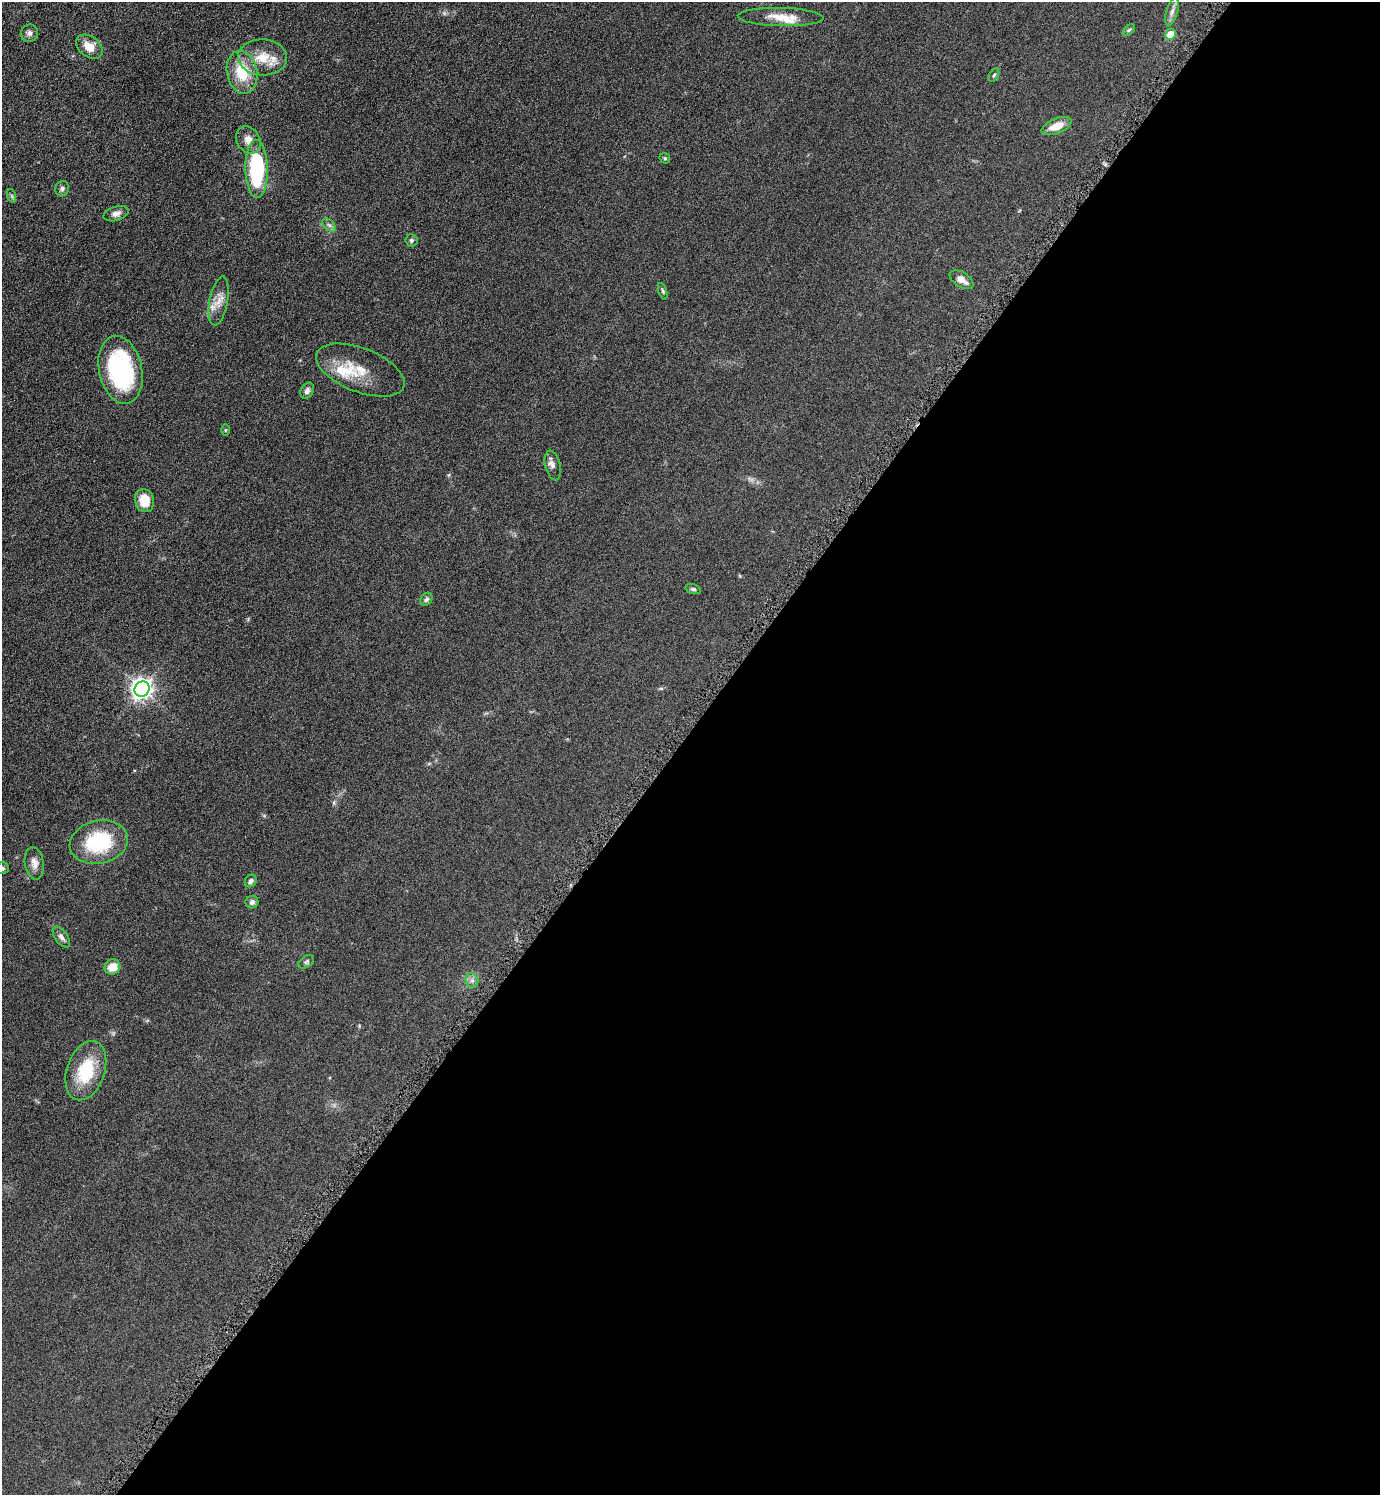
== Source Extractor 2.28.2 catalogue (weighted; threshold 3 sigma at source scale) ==
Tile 12 of 4 x 4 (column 4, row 3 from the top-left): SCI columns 4306-5683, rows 1505-2997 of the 5998 x 5995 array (HDU 1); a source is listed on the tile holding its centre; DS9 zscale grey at full resolution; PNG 1382 x 1497 px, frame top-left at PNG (2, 2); each listed source drawn as its Kron ellipse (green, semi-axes under 4 px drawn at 4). Shown black and unused: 51% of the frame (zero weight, under 4 of 8 exposures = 1% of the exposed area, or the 3 px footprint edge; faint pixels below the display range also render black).
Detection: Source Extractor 2.28.2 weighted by HDU 2 'WHT'; one run over the whole footprint, this tile lists its part. Background 0.0953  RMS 0.0062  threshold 0.0252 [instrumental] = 3 sigma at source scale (4.09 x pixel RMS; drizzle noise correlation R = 1.36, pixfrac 0.8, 0.05/0.05 arcsec/px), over >= 5 px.
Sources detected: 44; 4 inside a brighter listed object's ellipse — not listed separately; the other 40 listed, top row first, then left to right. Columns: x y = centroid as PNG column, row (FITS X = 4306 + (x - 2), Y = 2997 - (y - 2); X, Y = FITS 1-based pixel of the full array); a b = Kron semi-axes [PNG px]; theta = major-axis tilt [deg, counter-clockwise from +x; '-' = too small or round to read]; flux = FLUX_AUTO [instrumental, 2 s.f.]
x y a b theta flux
1172 12 15 5 74 2.8
781 17 43 9 -2 9.9
1129 30 7 4 44 0.82
29 33 9 8 - 2
1170 34 5 5 - 8.5
89 47 15 10 -38 7
263 57 24 18 -2 14
242 72 21 15 -80 18
994 75 7 4 59 0.95
1056 126 16 7 22 7.3
248 140 14 11 -60 4.9
665 158 6 5 - 0.65
257 169 29 11 -89 53
62 189 8 6 73 1.5
12 196 7 4 -71 0.84
116 214 13 7 17 2.6
329 225 8 5 -44 1.4
411 240 6 6 - 1.1
962 280 13 7 -33 4.6
663 291 8 4 -72 0.88
219 301 25 9 79 6.1
120 370 34 21 -78 64
360 370 47 22 -21 17
307 391 8 6 61 2
225 430 5 3 - 0.53
553 465 15 7 -76 2.6
144 500 12 9 -75 9.9
693 589 8 4 -15 1.1
426 599 7 5 54 1.4
142 689 8 7 - 320
99 842 29 21 13 37
34 863 16 9 -81 3.8
2 868 6 6 - 1.1
251 881 7 5 52 1.6
252 902 6 6 - 1.7
61 937 12 6 -53 2.3
306 962 9 5 35 1.2
112 967 8 7 - 8
472 980 8 6 -67 1.9
86 1071 30 19 71 25
Isophote crosses this tile's border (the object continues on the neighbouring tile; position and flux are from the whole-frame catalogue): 1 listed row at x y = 2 868